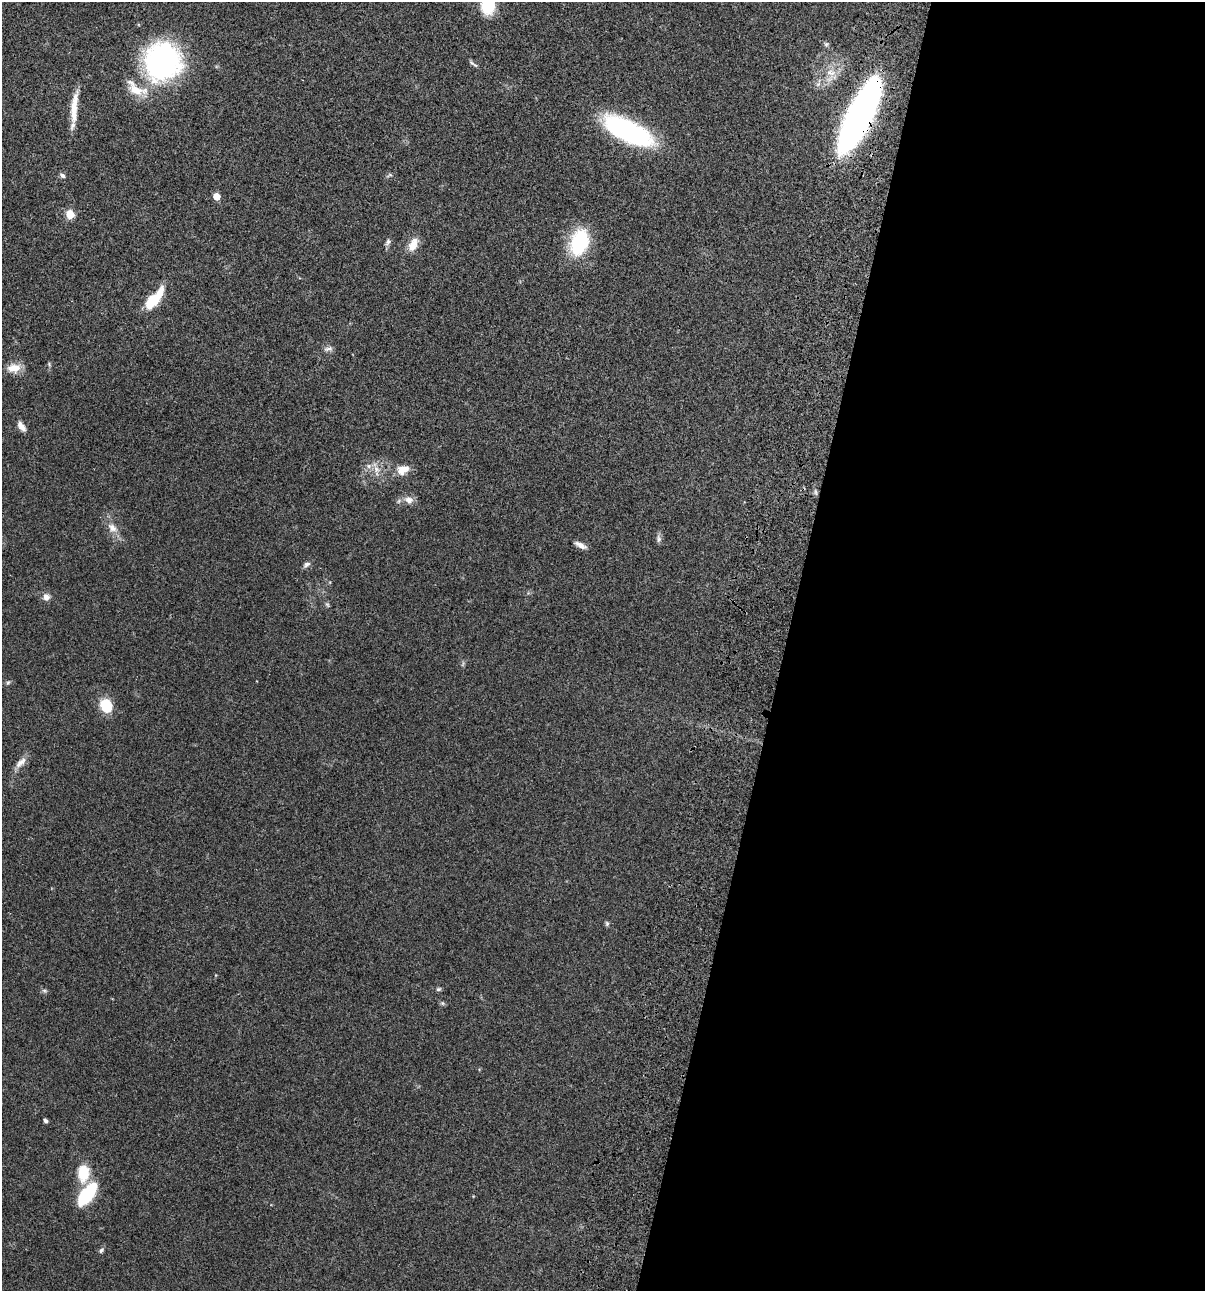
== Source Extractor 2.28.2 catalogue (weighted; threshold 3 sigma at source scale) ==
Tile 12 of 4 x 4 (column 4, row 3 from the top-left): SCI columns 3845-5047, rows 1409-2697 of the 5406 x 5391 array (HDU 1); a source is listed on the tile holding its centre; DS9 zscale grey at full resolution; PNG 1207 x 1293 px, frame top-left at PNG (2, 2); no overlay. Shown black and unused: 35% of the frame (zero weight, under 3 of 4 exposures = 9% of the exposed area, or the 3 px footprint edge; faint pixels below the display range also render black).
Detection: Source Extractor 2.28.2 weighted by HDU 2 'WHT'; one run over the whole footprint, this tile lists its part. Background 0.0472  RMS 0.0053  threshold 0.0239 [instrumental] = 3 sigma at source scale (4.5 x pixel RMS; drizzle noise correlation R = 1.50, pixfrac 1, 0.05/0.05 arcsec/px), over >= 5 px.
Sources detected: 42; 1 inside a brighter object's white glare — not listed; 3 inside a brighter listed object's ellipse — not listed separately; the other 38 listed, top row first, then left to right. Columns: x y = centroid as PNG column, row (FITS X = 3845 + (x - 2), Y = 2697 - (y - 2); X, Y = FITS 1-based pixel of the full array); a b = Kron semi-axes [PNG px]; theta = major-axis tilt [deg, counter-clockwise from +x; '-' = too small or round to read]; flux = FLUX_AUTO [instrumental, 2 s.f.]
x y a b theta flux
488 4 21 13 -90 20
826 44 6 6 - 0.94
162 61 41 39 70 92
475 65 10 4 -31 0.97
831 73 16 8 -9 4.6
74 107 35 8 82 8.9
859 117 49 16 63 290
627 130 48 17 -27 88
62 175 8 5 -33 1.2
390 175 7 5 23 0.88
216 196 5 5 - 6.9
70 214 5 5 - 15
388 242 10 6 60 1.4
579 243 25 16 75 37
413 245 19 10 63 5.5
154 299 25 9 50 18
328 349 14 6 13 1.8
14 368 18 11 7 5.9
21 426 12 6 -53 3.4
369 466 6 6 - 1.5
376 469 10 7 -67 2.9
403 469 16 12 28 5.9
409 500 11 9 -13 3.6
112 528 15 9 -45 4.3
659 539 11 6 -85 1.6
580 545 15 6 -28 2.9
306 564 10 6 32 1.6
46 597 10 9 - 2.5
327 604 7 4 -57 0.82
8 682 6 4 19 0.78
106 706 15 11 -64 13
20 763 19 8 43 3.6
607 924 7 5 -89 0.85
438 989 7 5 3 0.9
45 1121 5 4 - 1
83 1173 18 11 87 14
87 1195 23 9 53 38
101 1250 8 5 48 1.1
Overlapping masked pixels (flux is a lower limit): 1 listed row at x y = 859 117
Isophote crosses this tile's border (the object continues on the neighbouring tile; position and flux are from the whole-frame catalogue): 1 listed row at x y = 488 4